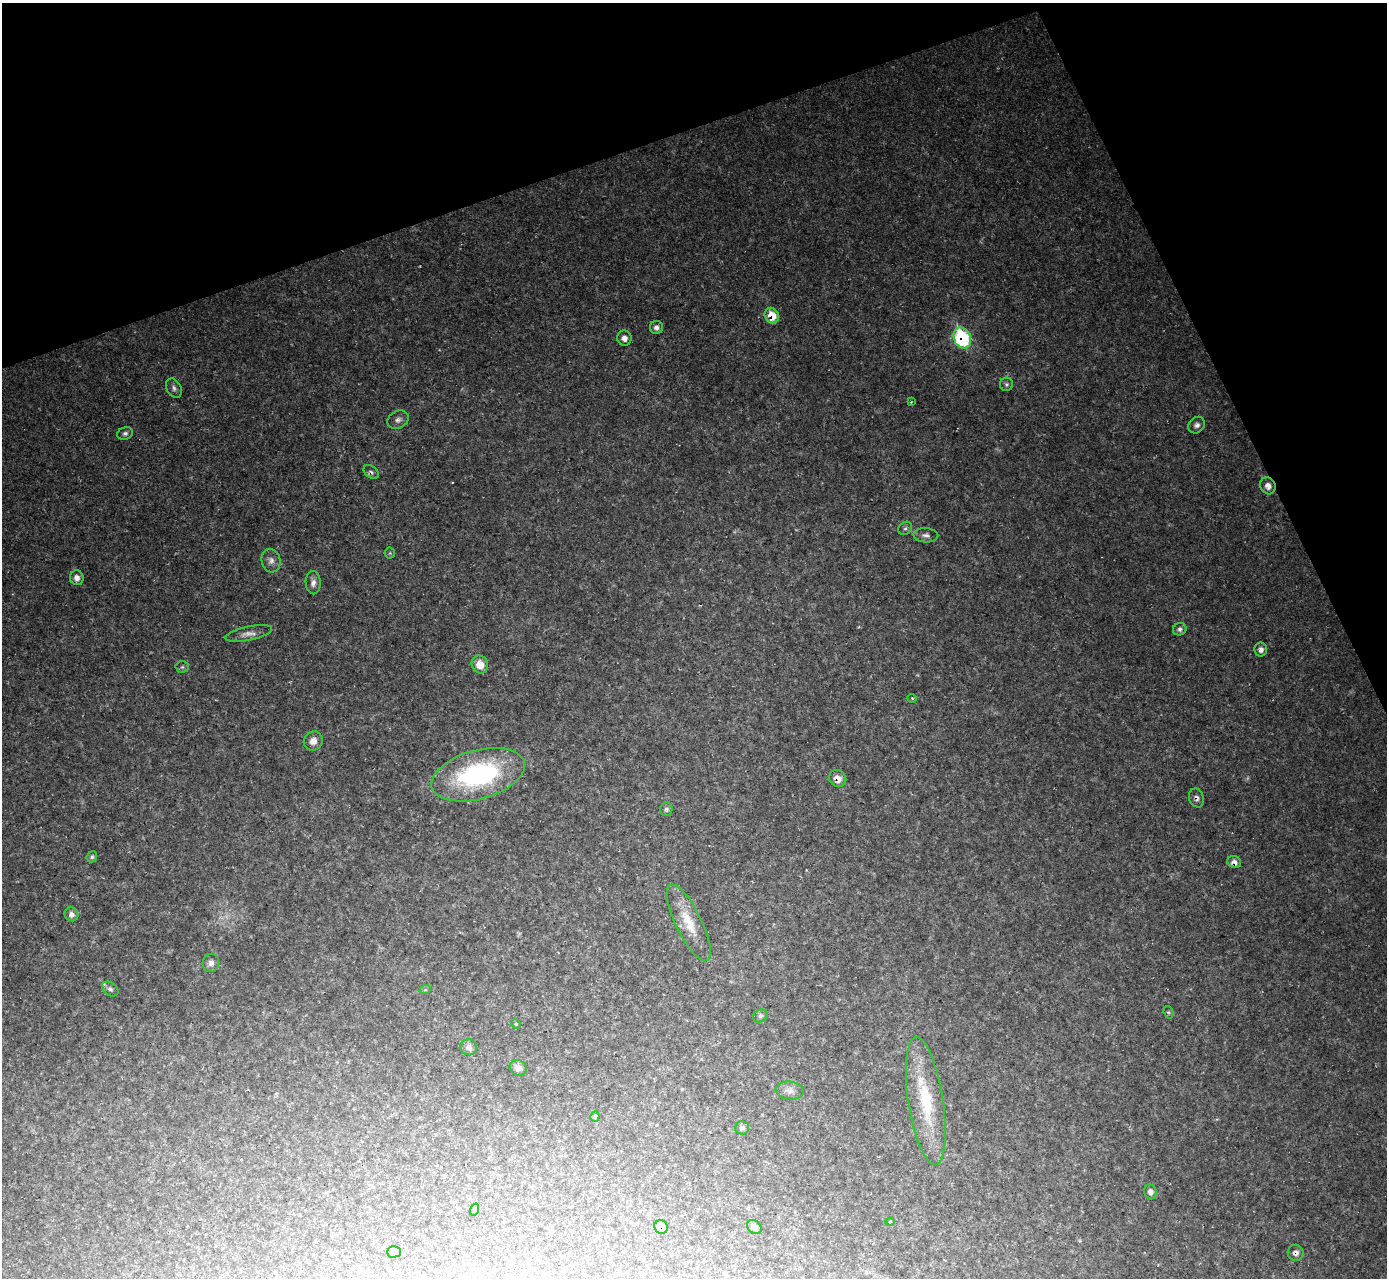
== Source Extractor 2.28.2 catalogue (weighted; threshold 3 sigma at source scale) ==
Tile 3 of 4 x 4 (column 3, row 1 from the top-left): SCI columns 2773-4157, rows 3976-5251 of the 5545 x 5530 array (HDU 1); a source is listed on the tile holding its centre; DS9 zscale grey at full resolution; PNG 1389 x 1280 px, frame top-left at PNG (2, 3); each listed source drawn as its Kron ellipse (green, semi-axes under 4 px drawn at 4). Shown black and unused: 18% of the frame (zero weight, under 2 of 3 exposures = <1% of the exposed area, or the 3 px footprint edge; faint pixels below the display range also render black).
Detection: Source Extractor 2.28.2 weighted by HDU 2 'WHT'; one run over the whole footprint, this tile lists its part. Background 0.0366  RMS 0.0071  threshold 0.0319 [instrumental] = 3 sigma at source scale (4.5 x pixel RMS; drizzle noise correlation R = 1.50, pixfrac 1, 0.05/0.05 arcsec/px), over >= 5 px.
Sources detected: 54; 1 too faint to see at this stretch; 1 cosmic-ray / hot-pixel residue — neither listed nor drawn; the other 52 listed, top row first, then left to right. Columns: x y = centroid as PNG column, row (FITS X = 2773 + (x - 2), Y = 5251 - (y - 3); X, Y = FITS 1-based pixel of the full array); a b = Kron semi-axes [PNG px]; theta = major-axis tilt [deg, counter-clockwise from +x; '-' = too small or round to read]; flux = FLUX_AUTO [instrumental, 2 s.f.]
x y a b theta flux
772 316 8 7 - 16
656 327 6 6 - 2.8
624 338 7 7 - 4.1
962 338 11 8 -64 78
1006 384 6 6 - 1.6
174 388 10 7 -62 2.5
911 402 4 4 - 0.59
398 420 11 8 29 3.2
1197 425 9 7 48 2.9
125 433 8 6 21 2.1
371 472 8 5 -39 1.9
1268 486 9 7 -62 4.5
905 528 7 6 - 1.8
926 535 12 7 -3 3.1
390 553 5 5 - 0.96
271 561 12 9 -76 4.4
77 578 7 6 - 4
313 583 11 7 -89 4.2
1180 629 7 6 - 2.2
249 633 24 7 12 5.5
1261 650 7 6 - 3.3
480 665 9 8 - 10
182 667 7 5 2 1.4
912 698 5 3 - 0.63
313 741 10 9 - 5.2
478 775 48 24 15 120
838 778 9 8 - 6.2
1196 798 9 7 -68 2.7
666 809 7 6 - 1.9
92 857 6 5 - 1.5
1234 862 7 6 - 3.4
71 914 7 6 - 3.6
689 923 42 13 -64 21
211 963 9 8 - 3.6
110 989 9 6 -36 2.2
425 990 6 3 18 0.76
1168 1012 6 4 -70 1.1
760 1016 7 6 - 2.2
516 1024 5 4 - 0.68
469 1047 8 8 - 3.3
518 1068 9 7 -27 3.3
790 1091 14 9 -5 4.4
926 1101 64 17 -81 48
595 1117 5 4 - 1.3
742 1128 7 6 - 2.3
1150 1192 7 6 - 3.5
474 1209 6 3 71 0.79
890 1222 4 4 - 0.74
661 1227 7 6 - 10
754 1227 8 6 -39 3.2
394 1252 7 5 1 1.2
1296 1253 8 8 - 3.6
Overlapping masked pixels (flux is a lower limit): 9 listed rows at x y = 772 316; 962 338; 371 472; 1268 486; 838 778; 1196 798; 1234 862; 661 1227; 1296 1253